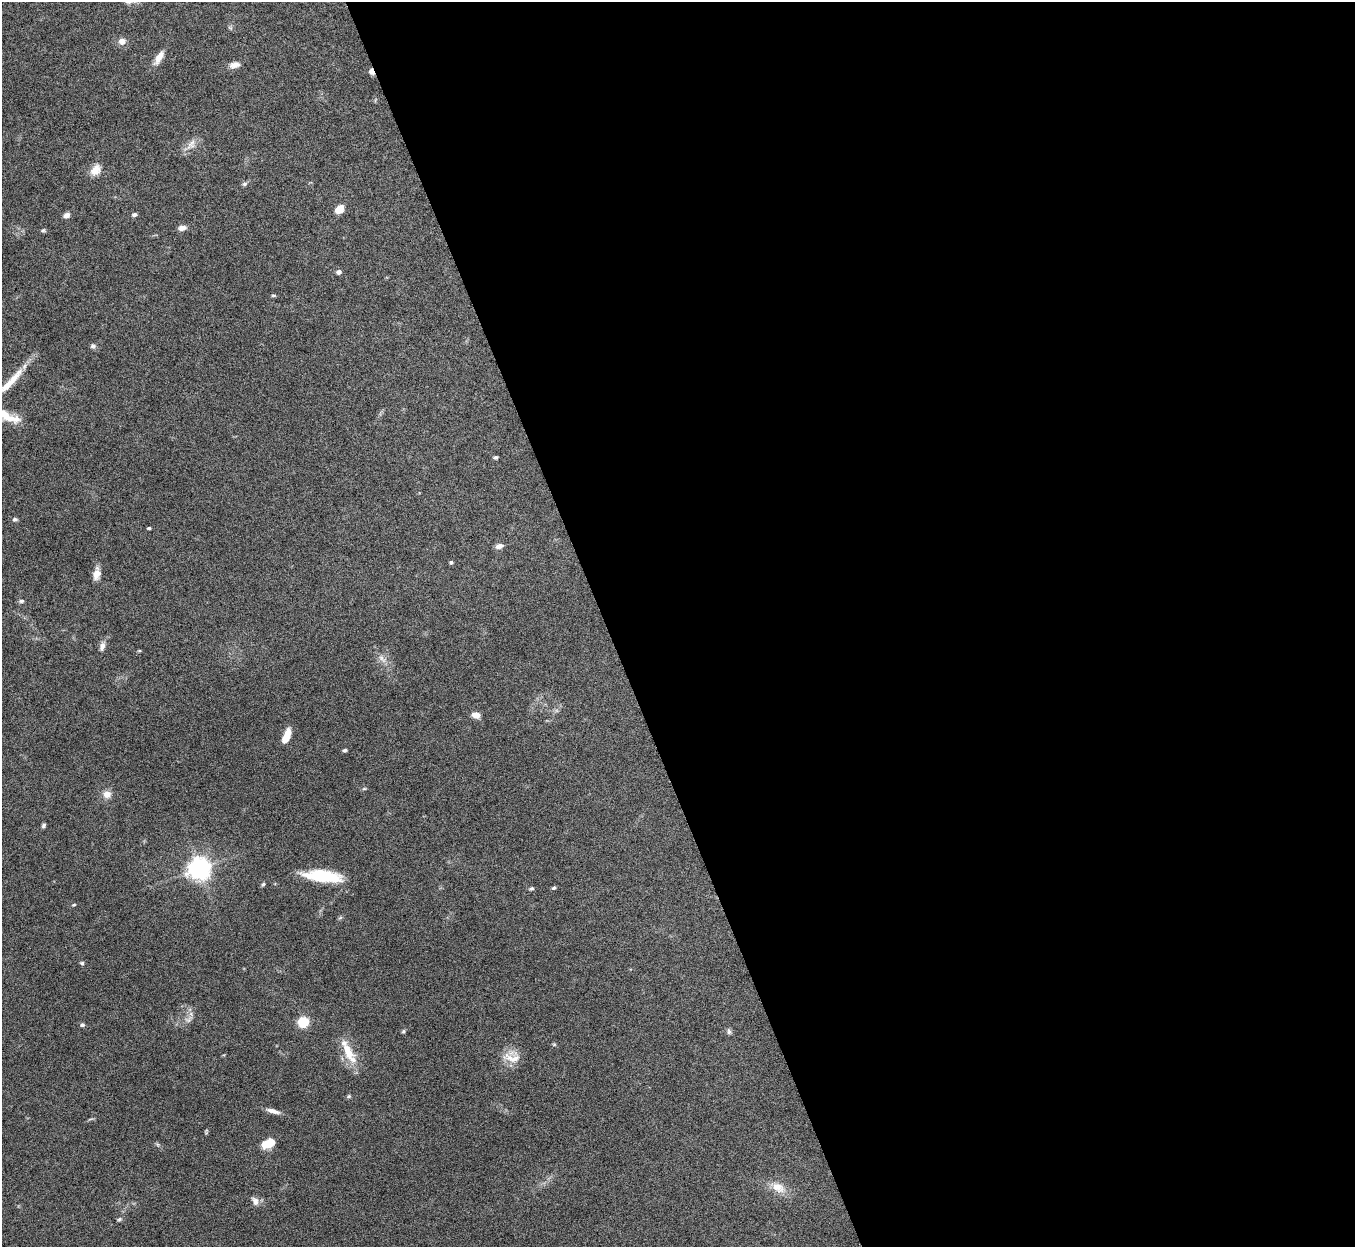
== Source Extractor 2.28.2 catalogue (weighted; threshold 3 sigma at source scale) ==
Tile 8 of 4 x 4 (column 4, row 2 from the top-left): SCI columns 4064-5416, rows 2640-3884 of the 5422 x 5406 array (HDU 1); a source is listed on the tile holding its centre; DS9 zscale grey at full resolution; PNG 1357 x 1249 px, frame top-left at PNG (2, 2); no overlay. Shown black and unused: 55% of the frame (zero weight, under 8 of 15 exposures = <1% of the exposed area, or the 3 px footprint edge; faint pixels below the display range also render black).
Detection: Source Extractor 2.28.2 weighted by HDU 2 'WHT'; one run over the whole footprint, this tile lists its part. Background 0.162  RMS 0.0048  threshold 0.0197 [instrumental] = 3 sigma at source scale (4.09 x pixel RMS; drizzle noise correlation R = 1.36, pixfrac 0.8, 0.05/0.05 arcsec/px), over >= 5 px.
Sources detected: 56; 2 inside a brighter listed object's ellipse — not listed separately; the other 54 listed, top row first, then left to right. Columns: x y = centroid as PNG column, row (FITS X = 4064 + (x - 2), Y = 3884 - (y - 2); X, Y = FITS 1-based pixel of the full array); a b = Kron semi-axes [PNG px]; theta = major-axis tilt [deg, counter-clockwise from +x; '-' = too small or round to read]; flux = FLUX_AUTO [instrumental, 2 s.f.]
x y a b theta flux
122 41 7 7 - 3
159 57 17 7 59 4.2
234 65 14 8 11 2.4
371 72 7 5 -69 1.6
191 144 17 9 54 3.5
95 170 15 11 53 4.4
244 184 7 5 16 0.92
339 209 9 7 43 5.2
134 214 5 4 - 1.2
66 215 7 5 25 2
182 228 10 6 10 2.1
43 230 6 5 - 0.68
339 272 5 5 - 1.5
273 295 6 4 0 0.5
93 346 7 6 - 1.1
14 378 40 10 47 9.2
7 416 36 11 -24 9.8
496 457 4 4 - 0.82
15 519 6 5 - 0.85
149 528 4 3 - 0.59
499 546 10 6 15 1.9
451 562 4 4 - 0.73
97 574 13 9 70 3.3
21 601 6 5 - 0.83
102 646 13 7 76 2
139 651 5 3 - 0.43
382 658 15 5 -44 2.3
475 715 8 6 -15 3.2
286 738 11 8 46 3.6
345 750 5 4 - 0.65
364 789 6 4 1 0.52
107 794 10 9 - 3.1
44 825 6 4 59 0.85
199 868 8 8 - 240
323 876 38 11 -6 20
263 884 5 4 - 0.7
532 888 6 4 1 0.66
554 888 5 4 - 0.74
74 905 6 3 19 0.45
82 963 6 5 - 0.63
188 1020 9 6 -11 1.5
303 1022 6 5 - 26
82 1025 6 6 - 0.82
403 1031 5 4 - 0.6
729 1032 7 5 -75 1
554 1044 6 4 -19 0.48
349 1053 34 12 -62 10
512 1058 28 11 -8 6
349 1096 5 4 - 0.58
273 1111 16 5 -16 2.7
268 1144 15 9 22 7.1
778 1187 19 12 -33 6
255 1201 12 8 -61 2.1
119 1219 6 5 - 0.69
Overlapping masked pixels (flux is a lower limit): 1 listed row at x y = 371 72
Isophote crosses this tile's border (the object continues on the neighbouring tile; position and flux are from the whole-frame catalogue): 1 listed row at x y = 7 416